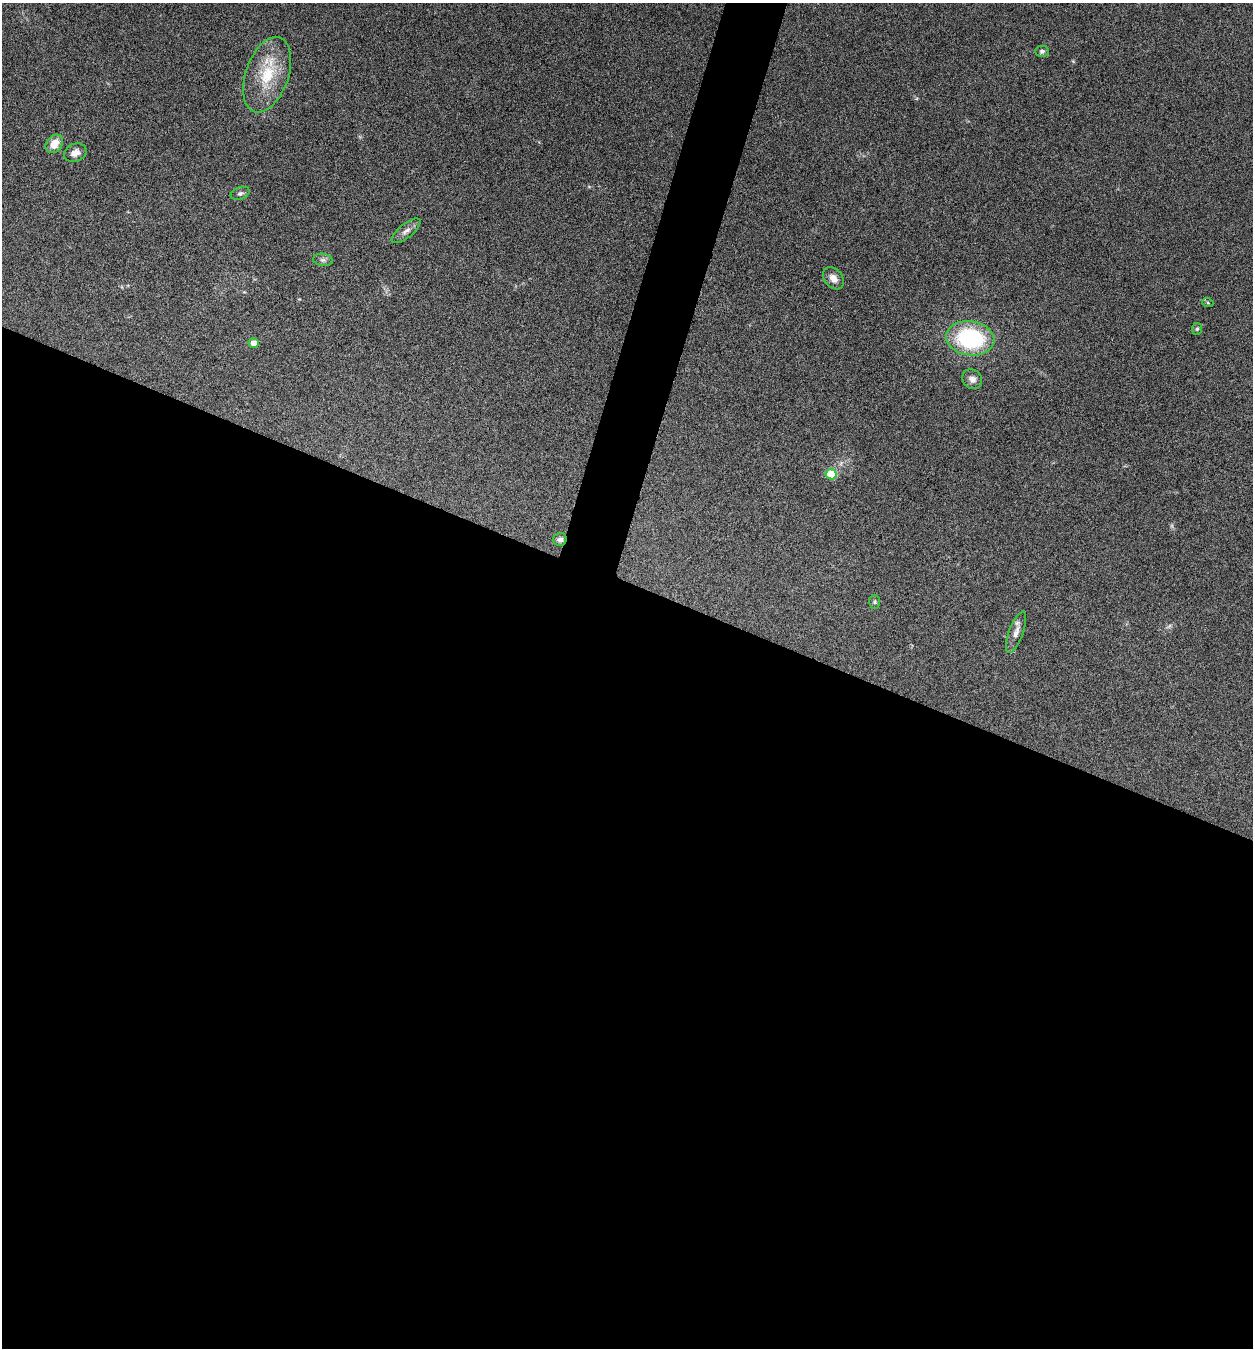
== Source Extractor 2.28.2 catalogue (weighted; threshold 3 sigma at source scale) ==
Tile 14 of 4 x 4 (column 2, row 4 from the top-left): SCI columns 1516-2766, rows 3-1348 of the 5405 x 5390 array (HDU 1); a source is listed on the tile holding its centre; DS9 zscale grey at full resolution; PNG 1255 x 1350 px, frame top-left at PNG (2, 3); each listed source drawn as its Kron ellipse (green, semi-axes under 4 px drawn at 4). Shown black and unused: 59% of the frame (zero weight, under 5 of 9 exposures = <1% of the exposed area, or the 3 px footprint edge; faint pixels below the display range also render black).
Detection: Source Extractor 2.28.2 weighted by HDU 2 'WHT'; one run over the whole footprint, this tile lists its part. Background 0.261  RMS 0.0066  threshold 0.0271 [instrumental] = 3 sigma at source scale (4.09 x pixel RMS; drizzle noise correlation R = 1.36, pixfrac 0.8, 0.05/0.05 arcsec/px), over >= 5 px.
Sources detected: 17; all 17 listed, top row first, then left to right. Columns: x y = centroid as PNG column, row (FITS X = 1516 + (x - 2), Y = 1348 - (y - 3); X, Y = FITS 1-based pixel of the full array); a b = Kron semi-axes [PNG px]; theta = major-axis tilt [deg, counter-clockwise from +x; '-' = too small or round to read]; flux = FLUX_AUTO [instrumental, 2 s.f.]
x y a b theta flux
1042 51 7 5 0 1.5
267 75 39 21 71 28
54 144 10 7 53 8
75 153 12 8 23 4.1
240 193 10 6 20 1.6
406 231 17 7 39 3.2
323 260 10 6 -9 1.8
833 278 12 9 -50 4.5
1208 303 6 3 -19 0.64
1197 329 6 5 - 1
970 338 24 17 -8 61
254 343 5 5 - 5
972 379 10 9 - 3.9
831 474 5 5 - 16
560 539 7 6 - 2
874 602 7 5 90 1.1
1016 632 22 7 69 4.6
Overlapping masked pixels (flux is a lower limit): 1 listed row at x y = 560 539